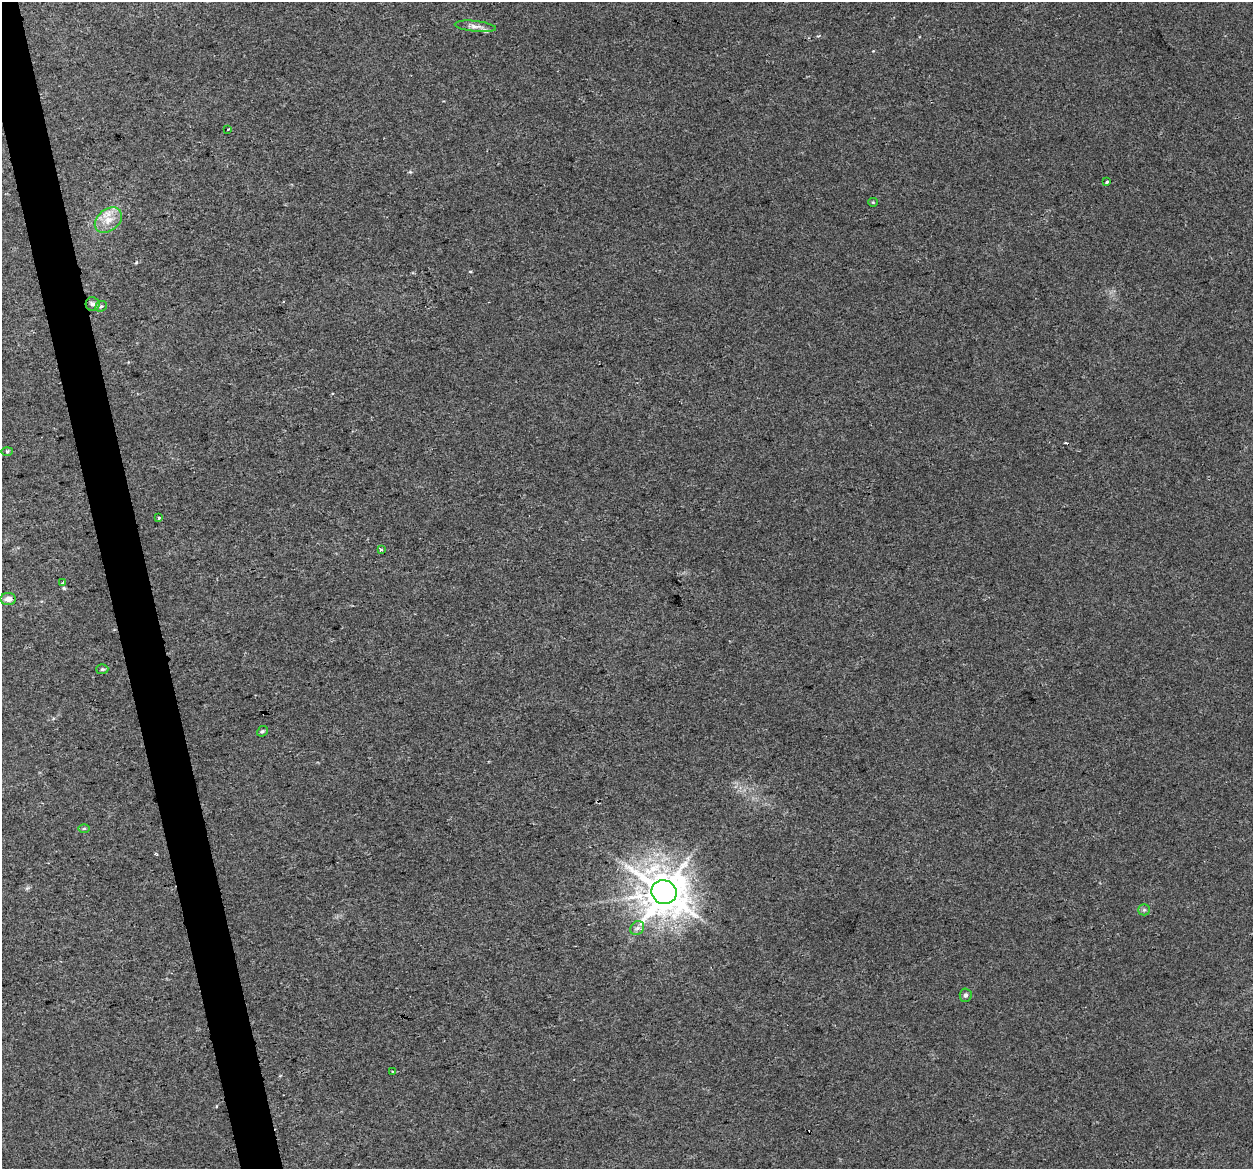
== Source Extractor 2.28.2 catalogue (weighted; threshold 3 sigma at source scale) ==
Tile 11 of 4 x 4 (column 3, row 3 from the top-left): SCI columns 2501-3751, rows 1250-2416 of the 5001 x 4785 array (HDU 1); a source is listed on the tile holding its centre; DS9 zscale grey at full resolution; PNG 1255 x 1171 px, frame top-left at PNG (2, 2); each listed source drawn as its Kron ellipse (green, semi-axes under 4 px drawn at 4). Shown black and unused: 3% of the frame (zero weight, under 2 of 3 exposures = <1% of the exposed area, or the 3 px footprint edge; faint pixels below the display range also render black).
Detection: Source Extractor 2.28.2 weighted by HDU 2 'WHT'; one run over the whole footprint, this tile lists its part. Background 0.00647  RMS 0.0062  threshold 0.028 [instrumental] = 3 sigma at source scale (4.5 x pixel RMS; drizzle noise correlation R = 1.50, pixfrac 1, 0.0396/0.0396 arcsec/px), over >= 5 px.
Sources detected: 24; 3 cosmic-ray / hot-pixel residue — neither listed nor drawn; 1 inside a brighter listed object's ellipse — not listed separately; the other 20 listed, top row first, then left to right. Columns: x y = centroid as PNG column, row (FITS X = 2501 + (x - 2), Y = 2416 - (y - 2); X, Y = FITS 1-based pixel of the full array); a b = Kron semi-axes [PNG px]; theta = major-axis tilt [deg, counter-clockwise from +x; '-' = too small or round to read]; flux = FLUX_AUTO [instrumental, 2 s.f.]
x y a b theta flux
475 26 21 5 -6 3.7
228 129 3 2 - 0.99
1107 182 3 3 - 1.2
873 202 5 4 - 0.64
108 220 15 10 38 8.1
92 304 7 7 - 2.1
101 306 6 5 - 1.1
7 451 5 3 - 0.88
159 518 3 3 - 1.3
381 549 3 3 - 1.3
63 583 3 3 - 3.7
8 599 7 6 - 3.8
102 669 6 5 - 1.2
262 731 6 4 40 0.97
84 828 6 4 1 0.74
664 892 13 11 -27 2200
1144 910 6 6 - 1.2
637 928 8 6 44 2.2
966 995 6 6 - 1.6
393 1072 3 2 - 1